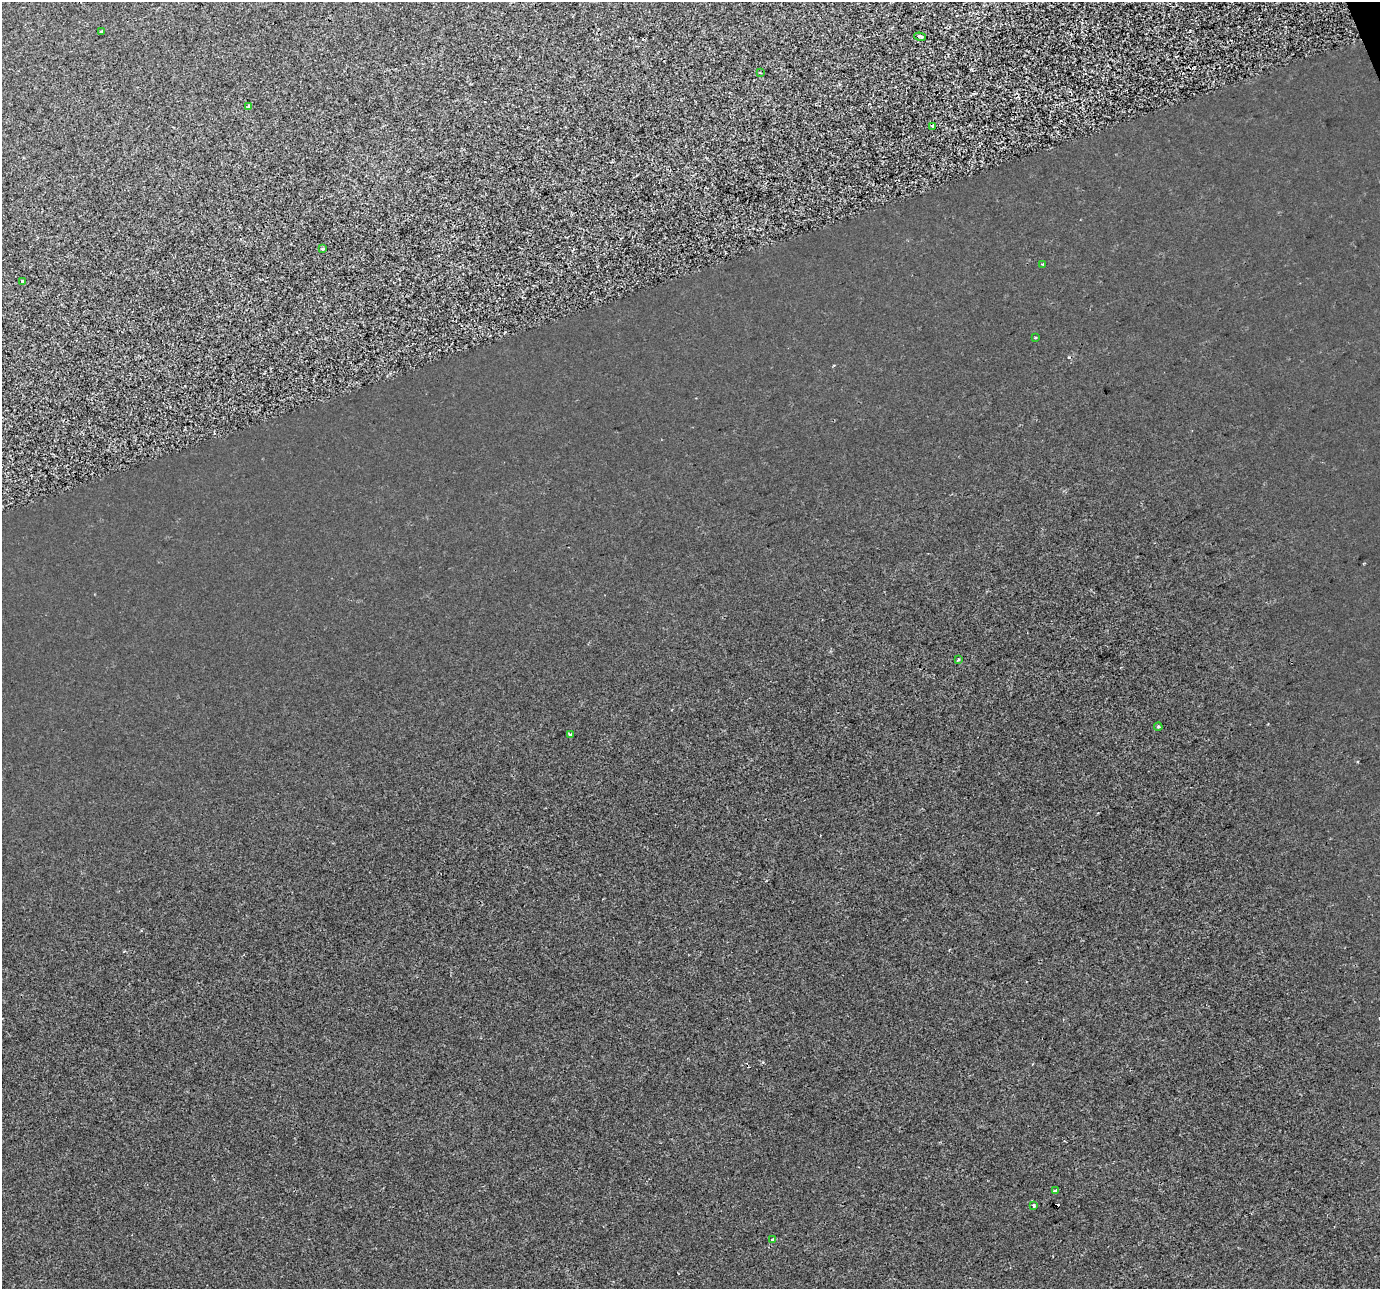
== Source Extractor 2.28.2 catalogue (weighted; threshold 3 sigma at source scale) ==
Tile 10 of 4 x 4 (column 2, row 3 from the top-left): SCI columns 1379-2756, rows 1418-2704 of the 5513 x 5354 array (HDU 1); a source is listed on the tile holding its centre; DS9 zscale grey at full resolution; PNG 1382 x 1291 px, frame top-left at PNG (2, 2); each listed source drawn as its Kron ellipse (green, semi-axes under 4 px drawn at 4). Shown black and unused: <1% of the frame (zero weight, under 2 of 3 exposures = <1% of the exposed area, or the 3 px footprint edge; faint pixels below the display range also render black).
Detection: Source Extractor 2.28.2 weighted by HDU 2 'WHT'; one run over the whole footprint, this tile lists its part. Background 2.73e-04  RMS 0.0029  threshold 0.0131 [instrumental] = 3 sigma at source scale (4.5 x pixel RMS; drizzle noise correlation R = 1.50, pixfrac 1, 0.0396/0.0396 arcsec/px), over >= 5 px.
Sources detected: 20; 5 cosmic-ray / hot-pixel residue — neither listed nor drawn; the other 15 listed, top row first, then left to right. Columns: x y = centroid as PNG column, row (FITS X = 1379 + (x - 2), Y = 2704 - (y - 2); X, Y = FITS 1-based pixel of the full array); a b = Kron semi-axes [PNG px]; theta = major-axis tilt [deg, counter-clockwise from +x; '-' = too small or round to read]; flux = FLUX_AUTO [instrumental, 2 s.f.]
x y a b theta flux
101 31 3 3 - 0.45
920 37 6 3 -20 3.1
761 73 3 3 - 0.31
249 107 3 3 - 1.2
933 126 3 3 - 1.1
322 249 3 3 - 0.64
1043 264 3 3 - 0.28
22 282 3 3 - 3
1035 338 2 2 - 0.33
958 659 4 3 - 0.36
1158 727 4 3 - 0.3
570 734 3 3 - 0.96
1056 1190 4 3 - 0.42
1034 1206 3 3 - 0.88
772 1240 3 3 - 1.7